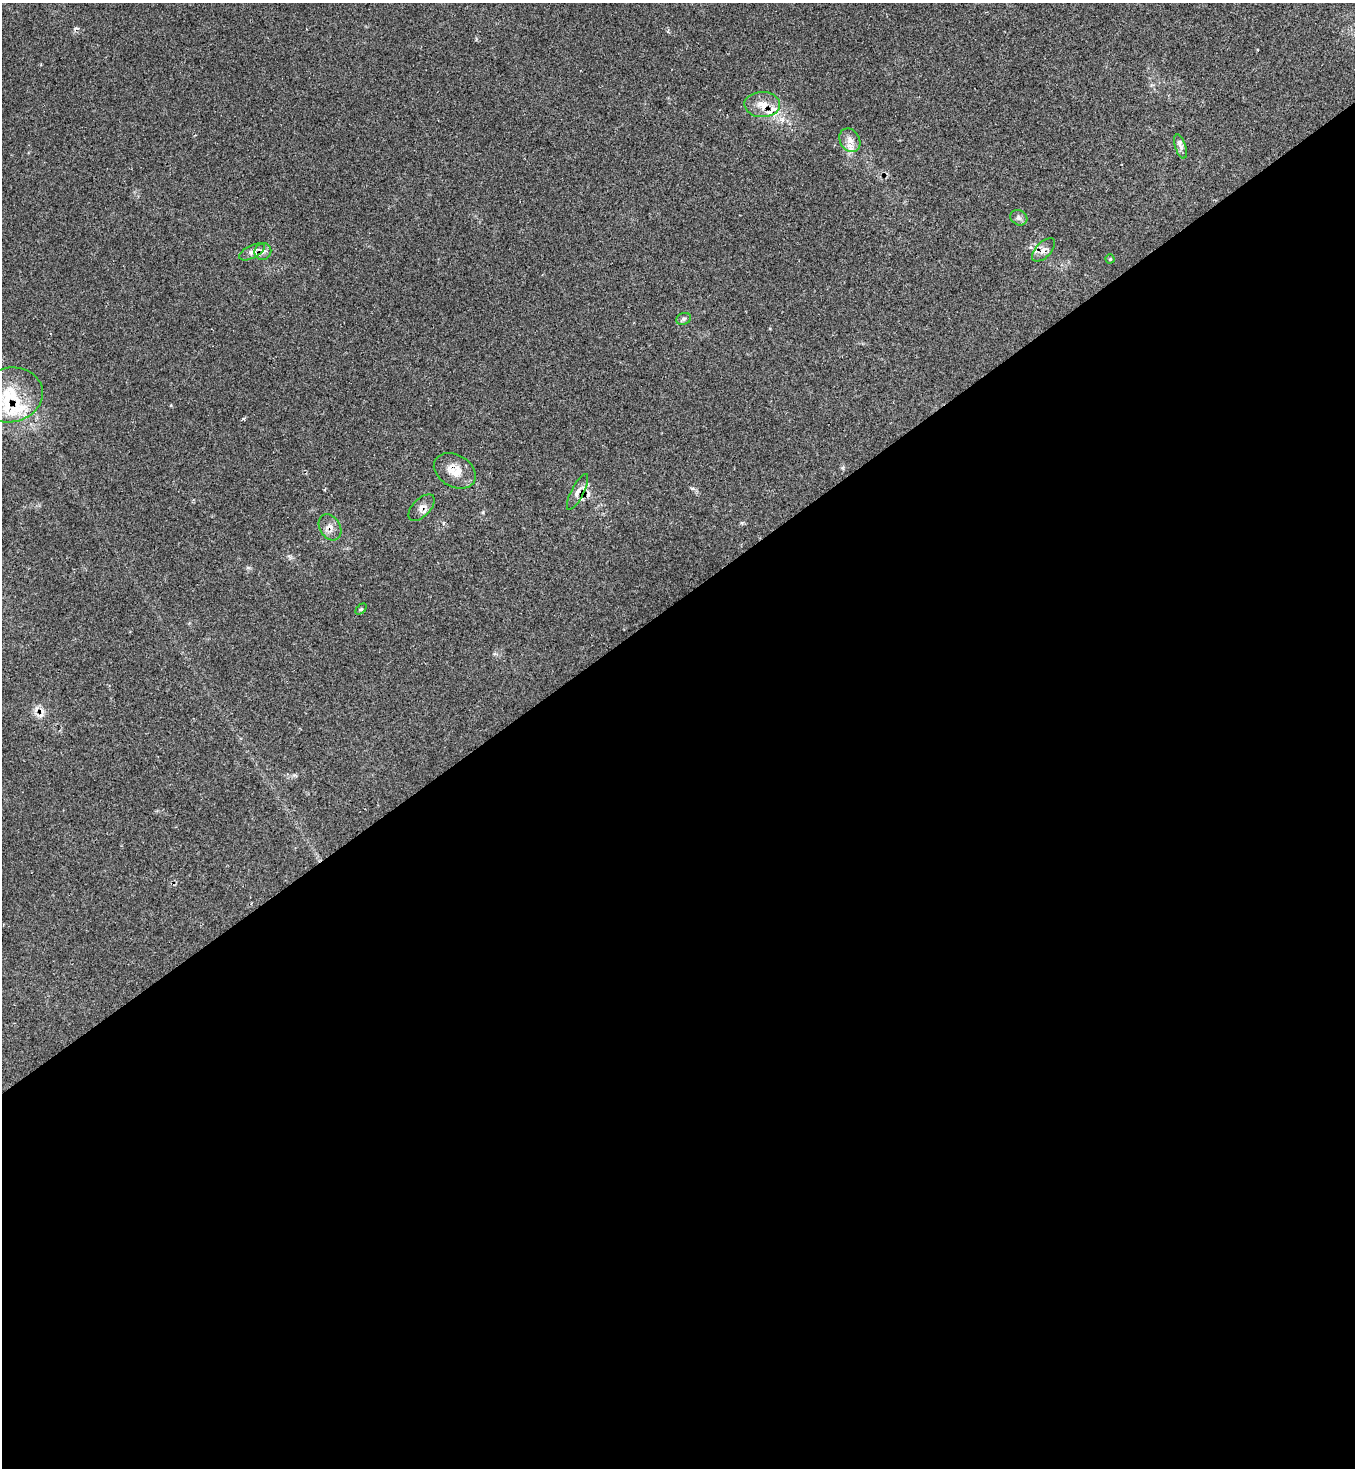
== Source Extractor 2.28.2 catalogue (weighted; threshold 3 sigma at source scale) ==
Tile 15 of 4 x 4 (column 3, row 4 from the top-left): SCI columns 2860-4212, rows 20-1485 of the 5874 x 5886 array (HDU 1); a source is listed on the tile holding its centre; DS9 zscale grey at full resolution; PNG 1357 x 1470 px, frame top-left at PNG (2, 3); each listed source drawn as its Kron ellipse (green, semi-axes under 4 px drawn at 4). Shown black and unused: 59% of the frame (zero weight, under 2 of 3 exposures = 1% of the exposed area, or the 3 px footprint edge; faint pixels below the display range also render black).
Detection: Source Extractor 2.28.2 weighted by HDU 2 'WHT'; one run over the whole footprint, this tile lists its part. Background 0.0689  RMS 0.0065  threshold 0.0294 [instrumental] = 3 sigma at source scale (4.5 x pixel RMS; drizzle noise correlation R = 1.50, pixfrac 1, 0.05/0.05 arcsec/px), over >= 5 px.
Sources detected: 23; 4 cosmic-ray / hot-pixel residue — neither listed nor drawn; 4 inside a brighter listed object's ellipse — not listed separately; the other 15 listed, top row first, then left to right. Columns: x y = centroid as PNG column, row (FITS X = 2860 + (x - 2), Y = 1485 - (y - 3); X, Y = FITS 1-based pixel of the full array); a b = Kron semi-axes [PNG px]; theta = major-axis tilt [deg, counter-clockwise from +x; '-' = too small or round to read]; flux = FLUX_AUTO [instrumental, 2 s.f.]
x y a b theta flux
762 105 18 12 -2 8.3
850 140 12 9 -58 4.4
1180 147 12 5 -72 2.6
1019 218 9 7 -30 2.2
1043 250 15 7 46 3.5
263 251 8 8 - 2.7
252 252 14 6 27 3.3
1110 259 4 4 - 0.64
684 319 7 5 22 1.5
10 395 32 27 12 29
455 471 22 16 -30 10
578 492 20 6 63 4
422 508 16 8 45 4.1
330 527 14 10 -59 4.6
361 609 6 4 44 0.89
Overlapping masked pixels (flux is a lower limit): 5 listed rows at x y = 762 105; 10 395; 578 492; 422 508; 330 527
Isophote crosses this tile's border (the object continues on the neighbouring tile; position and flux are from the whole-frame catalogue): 1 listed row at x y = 10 395